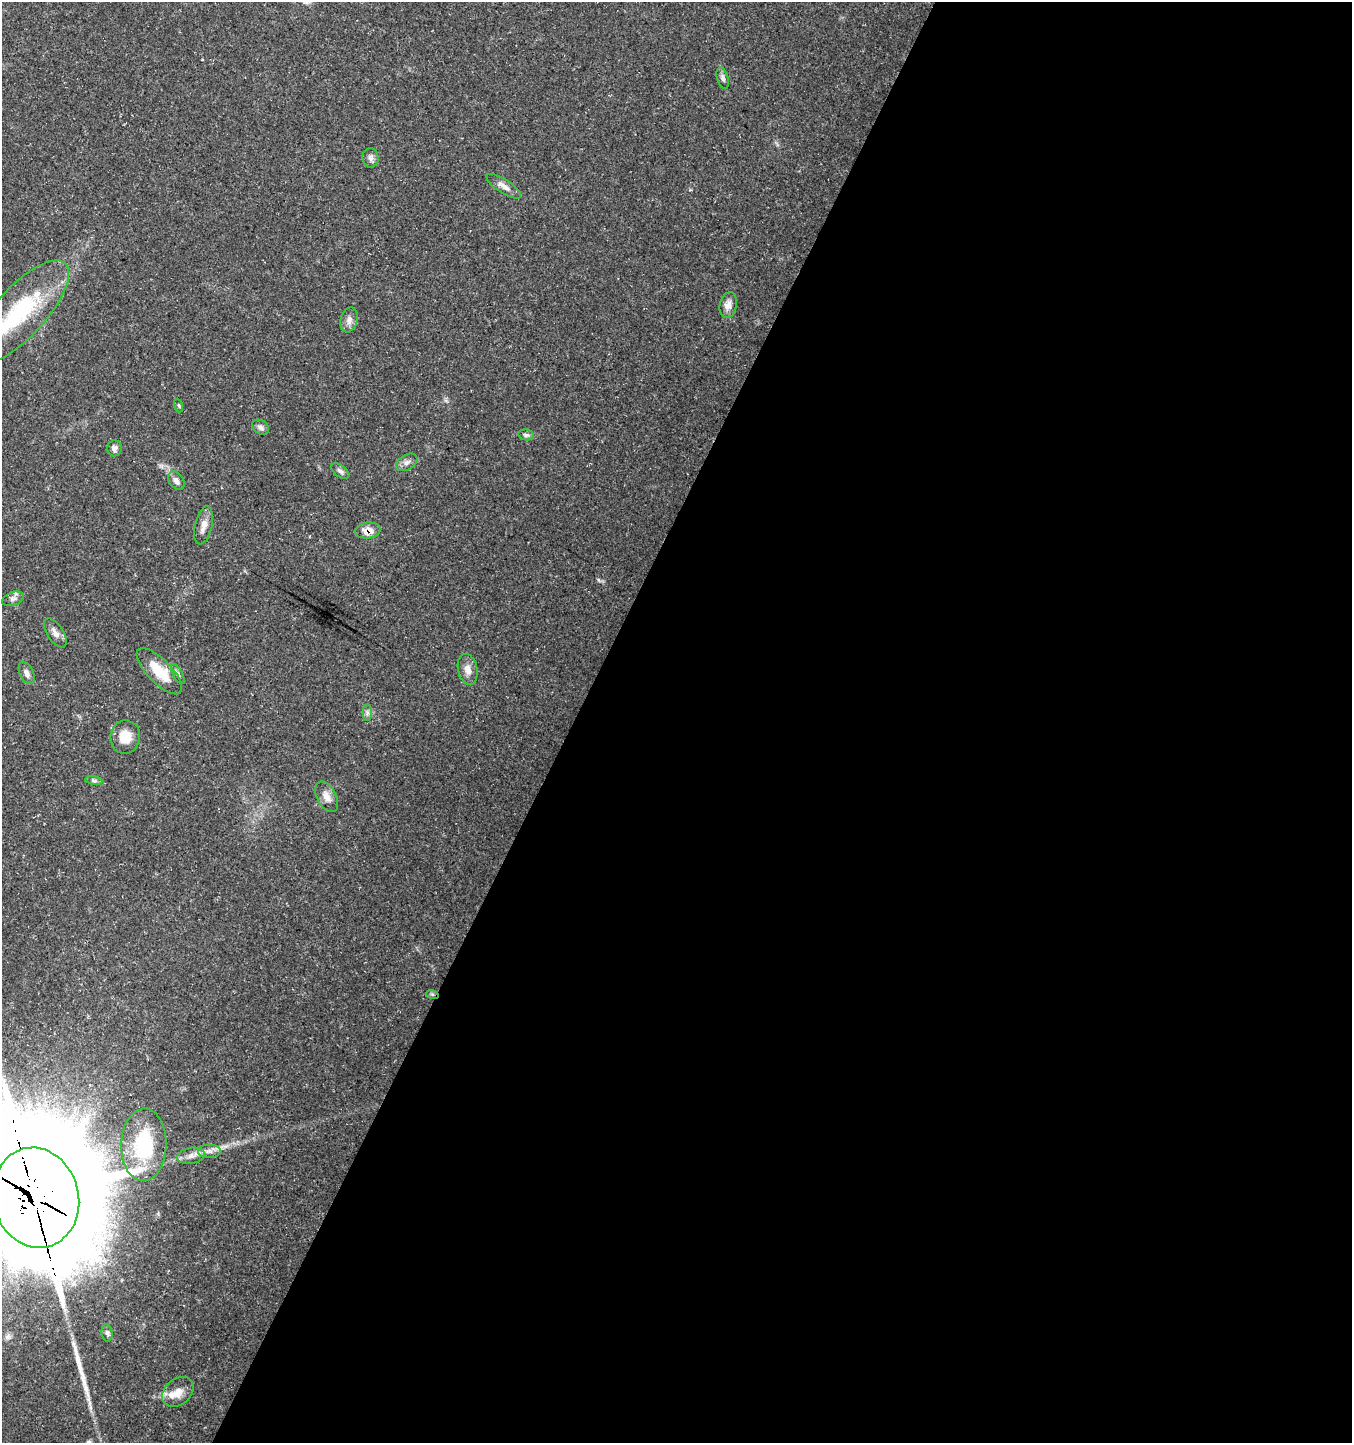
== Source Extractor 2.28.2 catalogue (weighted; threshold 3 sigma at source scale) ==
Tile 12 of 4 x 4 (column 4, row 3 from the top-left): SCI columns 4315-5664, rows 1441-2881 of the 5865 x 5771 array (HDU 1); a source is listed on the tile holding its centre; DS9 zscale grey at full resolution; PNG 1354 x 1445 px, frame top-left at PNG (2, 2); each listed source drawn as its Kron ellipse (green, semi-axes under 4 px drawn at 4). Shown black and unused: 58% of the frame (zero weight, under 3 of 5 exposures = <1% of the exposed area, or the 3 px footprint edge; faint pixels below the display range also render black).
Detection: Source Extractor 2.28.2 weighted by HDU 2 'WHT'; one run over the whole footprint, this tile lists its part. Background 0.0388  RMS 0.0025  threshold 0.0112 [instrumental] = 3 sigma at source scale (4.5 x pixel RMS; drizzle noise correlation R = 1.50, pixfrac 1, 0.0396/0.0396 arcsec/px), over >= 5 px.
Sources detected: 35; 1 inside a brighter object's white glare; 1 long thin detection or spike segment (spike, bleed or trail) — neither listed nor drawn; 1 inside a brighter listed object's ellipse — not listed separately; the other 32 listed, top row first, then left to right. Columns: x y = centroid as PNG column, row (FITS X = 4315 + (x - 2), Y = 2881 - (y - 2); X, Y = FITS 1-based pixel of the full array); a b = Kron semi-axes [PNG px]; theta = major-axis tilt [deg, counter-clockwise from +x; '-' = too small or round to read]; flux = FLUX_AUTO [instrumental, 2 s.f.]
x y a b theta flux
723 78 11 5 -73 0.76
371 158 10 8 -85 1
504 186 20 7 -32 1.8
728 305 13 8 78 2
20 312 66 25 47 26
349 320 12 8 74 1.4
179 405 7 3 -71 0.32
261 427 9 7 -32 0.88
526 435 8 5 -9 0.62
114 448 8 7 - 1
407 462 11 7 32 1.2
340 471 10 5 -37 0.81
176 481 10 7 -53 1.2
204 525 19 8 77 2.1
368 531 13 8 7 2.6
13 599 11 6 19 0.97
55 633 16 8 -57 1.6
468 669 16 9 -78 2.1
159 671 30 12 -46 6.9
27 673 12 6 -65 1.2
178 674 11 4 -60 0.7
367 713 8 4 90 0.67
125 737 17 15 81 4.4
94 780 8 4 -9 0.5
327 797 16 9 -63 2.1
432 994 6 4 -18 0.34
144 1145 36 22 88 16
209 1151 12 7 0 1.4
191 1156 14 8 10 1.7
36 1198 50 43 -75 8400
107 1333 9 5 -83 0.66
178 1392 17 13 42 3
Overlapping masked pixels (flux is a lower limit): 3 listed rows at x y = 368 531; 432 994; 36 1198
Isophote crosses this tile's border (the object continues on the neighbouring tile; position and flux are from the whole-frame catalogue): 2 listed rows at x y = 20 312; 36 1198